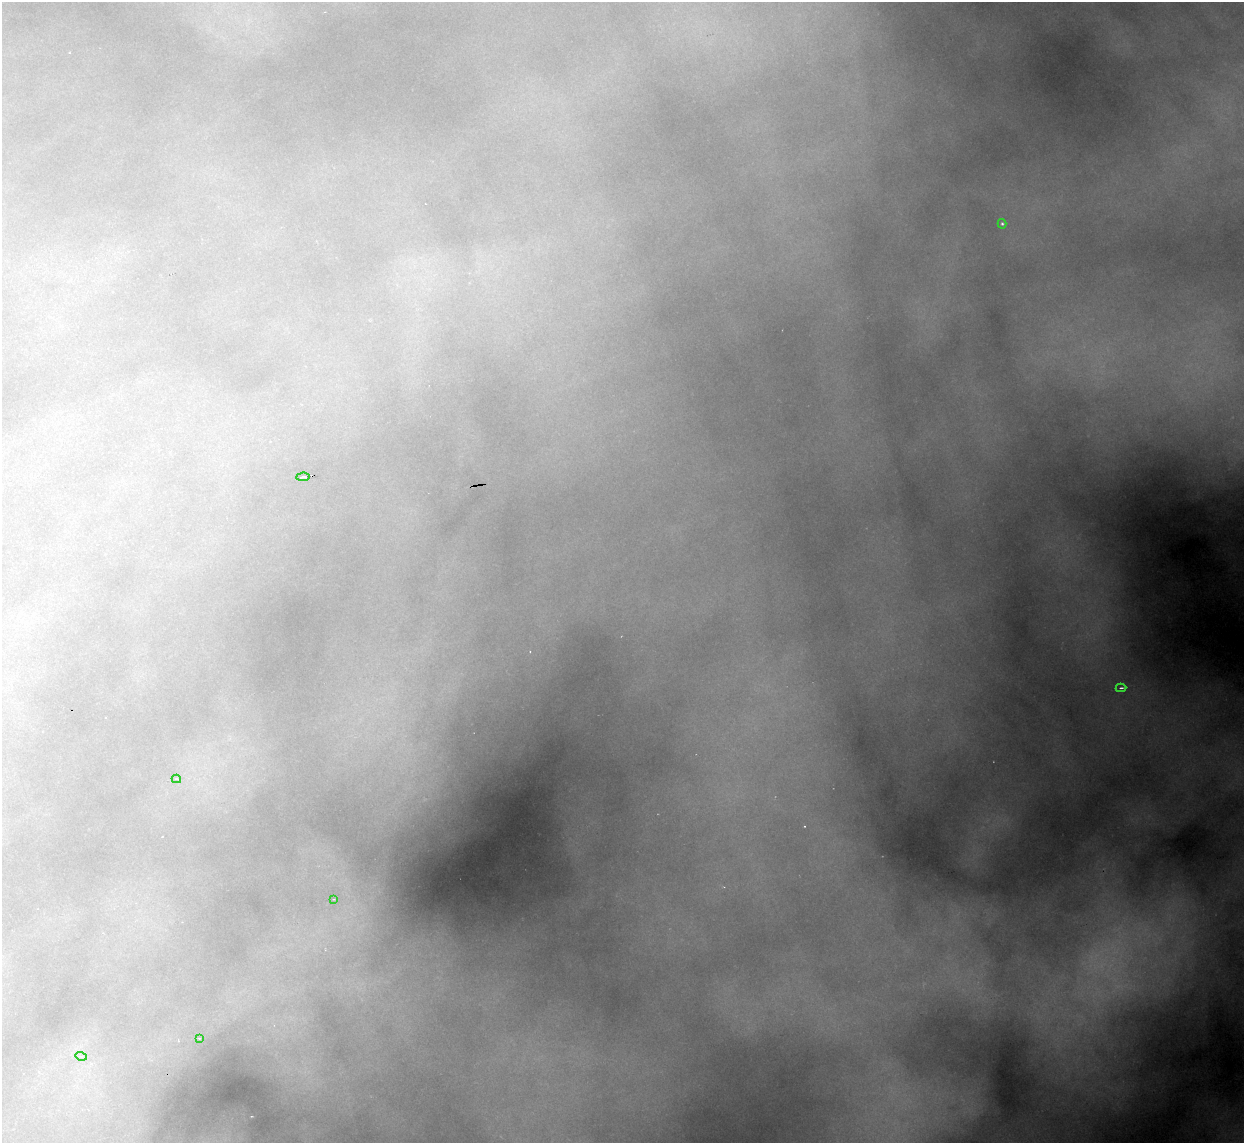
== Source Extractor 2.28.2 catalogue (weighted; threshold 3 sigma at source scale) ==
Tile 7 of 4 x 4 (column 3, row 2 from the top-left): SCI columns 2487-3728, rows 2532-3672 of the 4971 x 4945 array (HDU 1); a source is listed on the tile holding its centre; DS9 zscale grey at full resolution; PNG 1246 x 1145 px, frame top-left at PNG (2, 2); each listed source drawn as its Kron ellipse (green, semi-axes under 4 px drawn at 4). Shown black and unused: <1% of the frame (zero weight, under 2 of 3 exposures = <1% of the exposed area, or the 3 px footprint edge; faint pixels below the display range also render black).
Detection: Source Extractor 2.28.2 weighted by HDU 2 'WHT'; one run over the whole footprint, this tile lists its part. Background 2.33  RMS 0.037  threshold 0.166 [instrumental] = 3 sigma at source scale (4.5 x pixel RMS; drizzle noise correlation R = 1.50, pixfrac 1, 0.05/0.05 arcsec/px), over >= 5 px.
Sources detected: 7; all 7 listed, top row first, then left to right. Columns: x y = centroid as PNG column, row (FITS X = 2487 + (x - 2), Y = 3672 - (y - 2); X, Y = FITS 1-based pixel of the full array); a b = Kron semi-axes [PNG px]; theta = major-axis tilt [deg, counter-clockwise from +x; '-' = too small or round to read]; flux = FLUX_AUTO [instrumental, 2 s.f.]
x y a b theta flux
1002 224 5 4 - 5.6
303 477 7 3 4 14
1121 688 5 3 - 9.7
176 779 4 3 - 6.6
333 899 3 2 - 3.1
199 1038 3 2 - 3
81 1056 6 3 -16 5.3